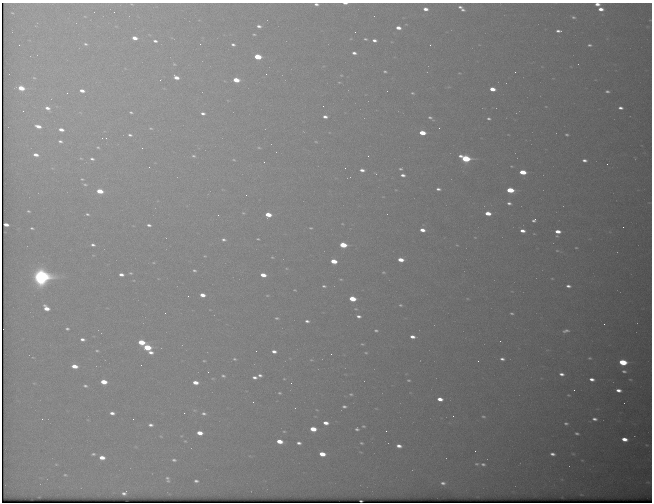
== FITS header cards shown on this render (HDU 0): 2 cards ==
NAXIS1  =                  650 / Width of table row in bytes
NAXIS2  =                  500 / Number of rows in table

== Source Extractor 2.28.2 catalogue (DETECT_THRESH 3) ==
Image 650 x 500 px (HDU 0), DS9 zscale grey, 1 PNG px = 1 image px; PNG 654 x 504 px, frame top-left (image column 1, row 500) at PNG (2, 3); no overlay
Background 571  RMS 3.1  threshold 9.28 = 3 sigma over >= 5 px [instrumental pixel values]
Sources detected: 234; all 234 listed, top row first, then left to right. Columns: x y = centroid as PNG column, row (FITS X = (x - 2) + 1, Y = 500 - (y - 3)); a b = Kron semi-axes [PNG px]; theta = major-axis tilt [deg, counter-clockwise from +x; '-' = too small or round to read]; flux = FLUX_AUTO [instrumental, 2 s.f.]
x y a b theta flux
345 3 5 2 - 730
132 4 3 2 - 150
316 4 4 3 - 640
597 4 5 3 - 1200
460 7 4 3 - 440
425 9 4 3 - 1200
601 9 5 3 - 1400
463 10 4 3 - 420
12 13 3 2 - 140
573 17 6 4 -19 430
259 26 4 3 - 700
398 28 4 3 - 1600
558 31 5 3 - 690
254 34 3 2 - 230
134 38 5 3 - 2100
365 39 3 2 - 280
374 40 4 3 - 750
155 41 4 3 - 550
85 44 5 4 - 400
200 44 2 2 - 93
233 44 4 3 - 520
19 45 2 2 - 140
430 45 2 2 - 250
589 45 6 3 -1 430
354 53 4 3 - 740
258 57 5 4 - 8700
174 64 3 2 - 160
385 71 4 3 - 280
515 72 2 2 - 210
459 73 3 2 - 140
266 74 2 2 - 360
341 75 4 2 - 140
176 77 5 3 - 1900
34 78 4 4 - 230
160 80 2 2 - 110
236 80 5 4 - 4900
339 82 3 2 - 150
21 88 5 4 - 4500
492 89 5 3 - 2600
82 91 6 4 -12 1500
607 91 5 3 - 480
67 93 4 4 - 230
412 93 6 4 -16 310
323 106 2 2 - 200
47 108 7 5 -27 1100
620 108 4 3 - 760
23 111 3 2 - 150
131 112 4 3 - 310
203 113 5 3 - 670
325 117 4 3 - 960
430 118 8 4 -32 530
489 118 5 4 - 500
38 126 6 3 -16 1600
151 128 6 4 -4 360
439 128 2 2 - 120
61 130 5 3 - 1400
422 133 5 4 - 4700
130 135 6 4 -10 510
567 135 3 3 - 310
106 138 2 2 - 130
60 141 5 3 - 490
316 142 5 3 - 240
98 147 4 3 - 220
142 148 2 2 - 940
259 148 7 3 -2 300
36 155 5 3 - 1300
193 156 6 5 - 500
368 156 2 2 - 110
81 158 4 3 - 160
465 158 7 4 -15 21000
92 159 4 3 - 470
234 160 6 4 -7 250
584 160 4 3 - 720
264 162 2 2 - 110
607 164 2 2 - 320
512 166 5 4 - 260
149 167 2 2 - 110
345 168 2 2 - 110
400 169 3 2 - 290
362 170 5 3 - 960
523 172 5 4 - 5800
403 175 4 3 - 740
82 179 3 3 - 210
85 184 5 4 - 290
438 189 4 3 - 560
510 190 5 4 - 9100
100 191 5 4 - 5100
246 195 3 2 - 210
509 203 4 3 - 590
28 211 4 3 - 280
243 213 6 4 -21 320
488 213 5 3 - 3100
87 214 5 4 - 400
218 215 3 2 - 210
268 215 5 4 - 4200
534 220 5 4 - 610
6 225 4 3 - 710
149 225 4 3 - 600
623 227 2 2 - 390
32 228 4 3 - 340
311 228 4 3 - 240
422 230 5 3 - 1600
522 231 5 3 - 1300
558 231 5 3 - 2100
534 234 5 3 - 160
557 236 6 5 - 320
475 237 3 2 - 120
224 239 6 5 - 640
258 239 3 2 - 230
93 245 6 5 - 670
343 245 5 4 - 9000
457 245 3 3 - 150
576 248 4 3 - 220
557 251 6 4 -1 310
93 255 5 3 - 180
205 256 4 3 - 190
272 257 4 3 - 220
401 260 5 4 - 2700
334 261 5 4 - 4300
153 263 5 3 - 200
194 270 5 4 - 400
383 272 5 4 - 270
130 273 6 4 -14 310
121 274 4 3 - 1100
263 275 5 3 - 2700
41 276 8 8 - 100000
552 278 4 3 - 160
341 279 5 3 - 210
324 286 5 3 - 390
568 286 5 4 - 750
295 290 3 2 - 170
202 295 5 3 - 2000
267 295 4 3 - 180
188 296 2 2 - 110
467 298 5 3 - 180
352 299 5 4 - 6800
400 305 5 4 - 330
46 308 6 4 -42 2600
356 309 5 3 - 220
165 313 2 2 - 120
512 313 4 3 - 300
359 316 4 3 - 690
277 318 4 3 - 300
307 321 4 3 - 570
604 324 2 2 - 450
67 329 4 3 - 380
376 330 4 3 - 330
566 331 9 5 11 730
412 337 5 3 - 1300
82 339 4 3 - 760
500 341 2 2 - 94
141 342 5 4 - 6000
362 344 3 2 - 200
147 347 5 4 - 9900
97 351 5 3 - 280
274 351 5 3 - 970
151 352 5 3 - 940
366 353 3 2 - 190
331 354 2 2 - 350
590 358 3 2 - 230
234 359 4 3 - 260
502 359 4 3 - 650
311 360 6 4 -6 230
204 361 3 2 - 170
478 361 2 2 - 400
623 362 5 4 - 12000
141 365 2 2 - 130
74 366 5 4 - 2800
624 371 4 3 - 370
208 372 2 2 - 140
561 374 5 3 - 830
260 375 4 3 - 550
223 376 4 3 - 330
254 377 4 3 - 730
284 379 4 3 - 150
592 379 5 3 - 1000
630 379 3 2 - 130
409 380 4 3 - 250
104 382 5 4 - 4100
195 382 5 4 - 2100
291 383 3 2 - 190
85 386 5 4 - 440
574 390 2 2 - 110
618 390 5 3 - 1200
280 393 4 3 - 270
351 394 7 4 -3 420
568 395 3 2 - 180
440 399 5 3 - 1900
253 402 3 2 - 160
344 407 5 4 - 540
295 408 2 2 - 110
376 408 5 3 - 160
317 410 4 3 - 180
112 413 5 3 - 940
184 413 3 2 - 170
204 413 7 5 -8 580
453 416 3 2 - 150
483 416 6 5 - 410
42 419 3 2 - 330
133 419 2 2 - 230
594 419 5 3 - 690
326 423 5 4 - 1600
566 423 4 3 - 370
151 425 5 3 - 640
363 426 5 4 - 280
313 429 5 4 - 4300
357 429 4 4 - 460
284 431 4 3 - 240
386 431 2 2 - 570
199 433 5 4 - 2500
577 433 4 3 - 380
161 437 4 2 - 150
624 439 5 3 - 2100
185 441 3 2 - 160
279 441 5 4 - 3200
299 443 5 3 - 730
361 443 4 3 - 280
399 446 5 3 - 1200
475 451 2 2 - 490
93 454 5 3 - 360
322 454 5 4 - 3900
552 454 5 3 - 730
573 454 5 3 - 180
102 457 5 4 - 2100
174 460 4 3 - 390
56 464 5 4 - 240
476 464 4 3 - 260
483 464 4 3 - 410
65 475 5 4 - 270
168 479 6 3 -73 450
196 481 4 3 - 460
443 483 4 3 - 560
124 493 4 3 - 570
361 501 2 2 - 130
At the frame edge (FLAGS 8, measured only in part): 5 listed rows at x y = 345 3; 132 4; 316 4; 597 4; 361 501